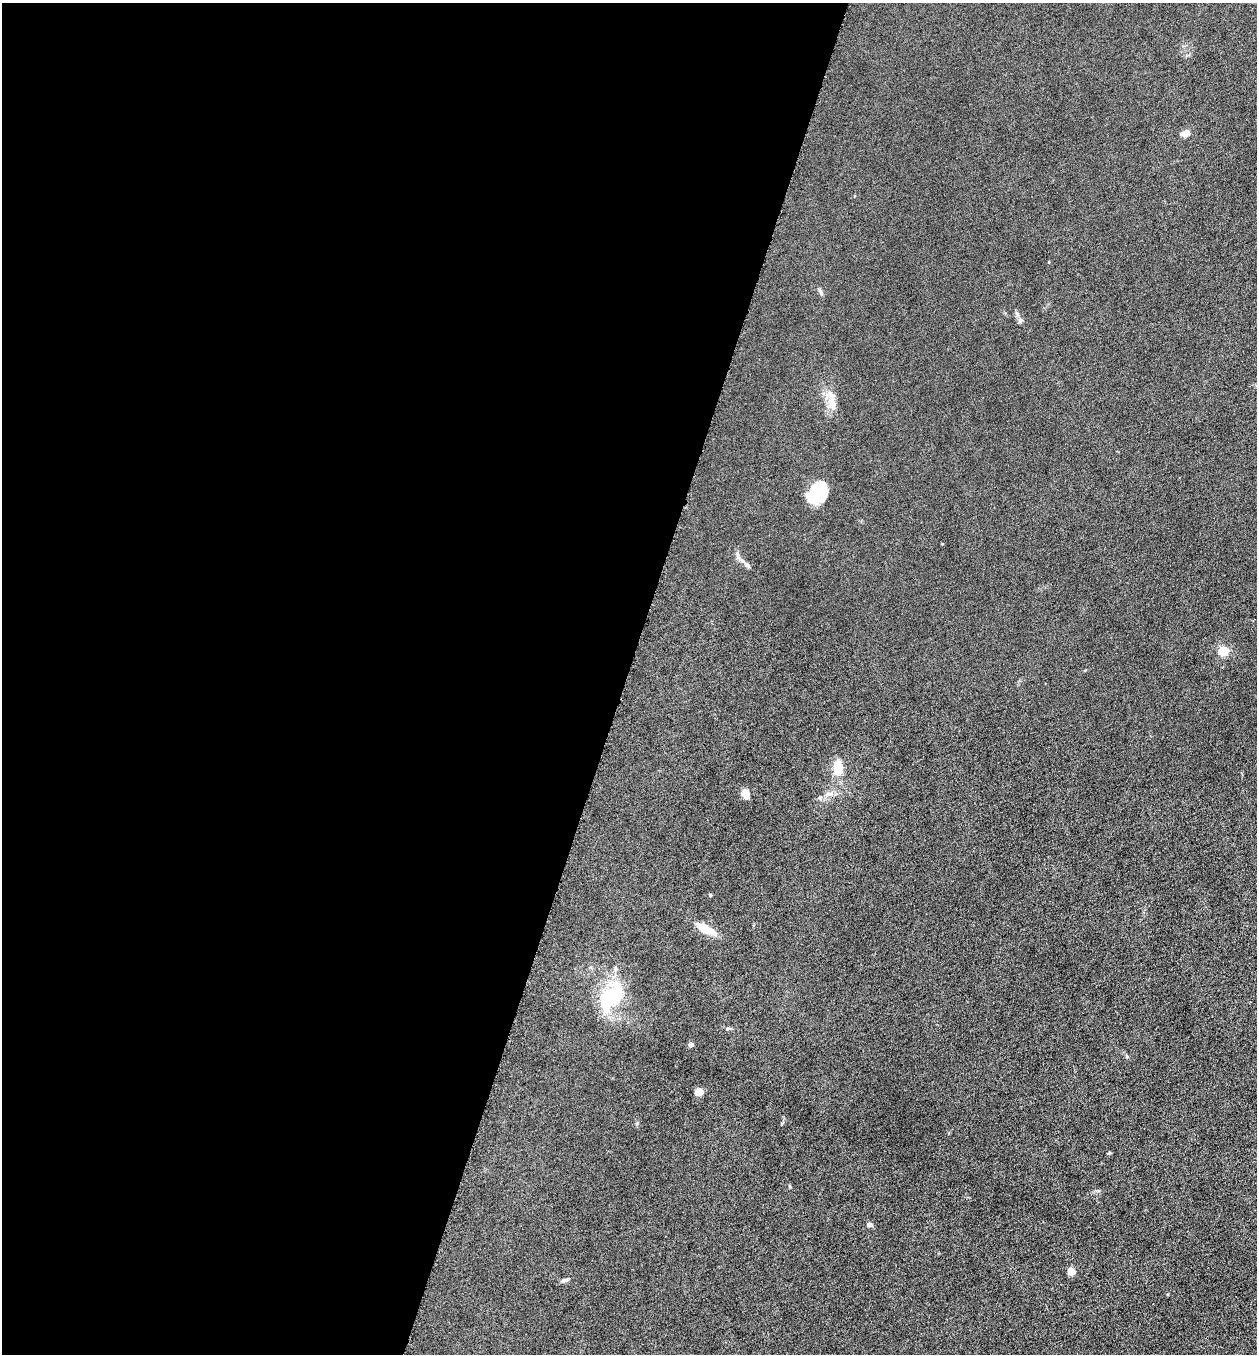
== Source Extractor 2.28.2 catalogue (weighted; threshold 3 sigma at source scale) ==
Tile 5 of 4 x 4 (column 1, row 2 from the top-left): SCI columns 141-1395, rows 2707-4058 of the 5429 x 5413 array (HDU 1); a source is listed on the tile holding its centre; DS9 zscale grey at full resolution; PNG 1259 x 1356 px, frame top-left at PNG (2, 3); no overlay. Shown black and unused: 50% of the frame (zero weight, under 4 of 8 exposures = <1% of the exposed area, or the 3 px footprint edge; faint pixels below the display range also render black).
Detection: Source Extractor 2.28.2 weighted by HDU 2 'WHT'; one run over the whole footprint, this tile lists its part. Background 0.0481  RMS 0.0055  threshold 0.0225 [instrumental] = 3 sigma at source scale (4.09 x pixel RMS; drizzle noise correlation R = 1.36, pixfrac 0.8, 0.05/0.05 arcsec/px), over >= 5 px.
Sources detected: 20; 1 inside a brighter object's white glare — not listed; the other 19 listed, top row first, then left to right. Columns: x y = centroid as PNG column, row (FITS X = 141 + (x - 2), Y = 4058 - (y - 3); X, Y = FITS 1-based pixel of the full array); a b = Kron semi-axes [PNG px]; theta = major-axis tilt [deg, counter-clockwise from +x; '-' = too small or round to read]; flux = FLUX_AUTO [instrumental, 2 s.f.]
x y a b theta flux
1185 133 12 8 21 2.5
820 292 10 4 -64 1.3
1017 314 7 4 -46 1.1
832 402 22 9 -81 6.4
819 495 25 17 4 15
737 556 12 4 -80 1.4
747 564 10 5 -41 1.5
1223 651 5 5 - 32
838 767 21 12 -88 8.2
745 793 7 4 -78 13
828 794 13 6 15 2.8
710 895 3 3 - 0.7
705 929 16 6 -28 13
611 997 24 15 46 36
691 1044 4 4 - 3.1
699 1092 5 4 - 12
869 1225 7 5 -1 1.6
1071 1271 4 4 - 10
564 1280 9 4 10 1.3
Unlisted compact peaks at least as high as the median listed source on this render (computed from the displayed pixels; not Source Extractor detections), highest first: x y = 1109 1153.